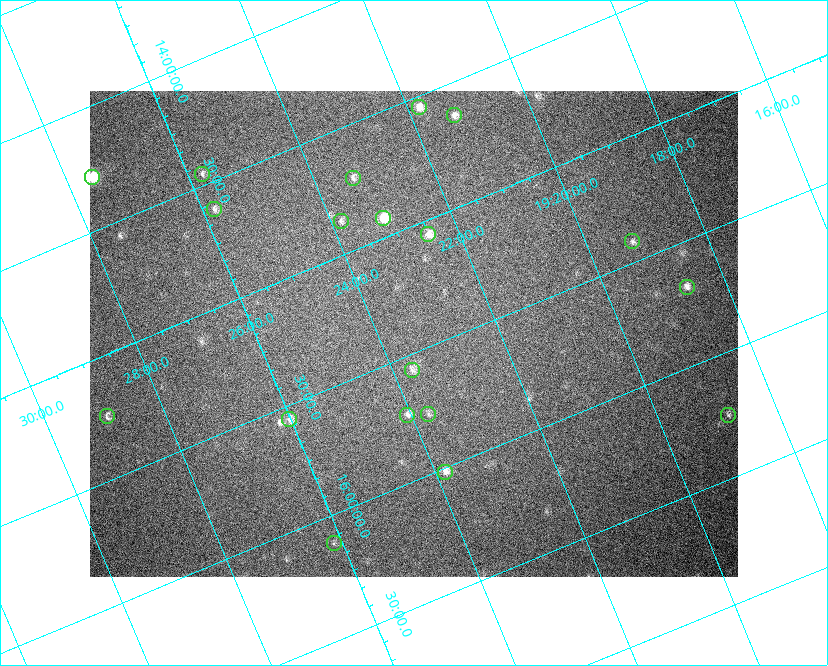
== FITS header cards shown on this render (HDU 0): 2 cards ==
NAXIS1  =                  648 / length of data axis 1
NAXIS2  =                  486 / length of data axis 2

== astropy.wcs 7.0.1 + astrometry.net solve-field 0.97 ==
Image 648 x 486 px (HDU 0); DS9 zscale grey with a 90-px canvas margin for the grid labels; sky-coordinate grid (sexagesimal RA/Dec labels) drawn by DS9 from the SOLVED WCS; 19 Tycho-2 reference stars matched to detected sources circled (green)
Header WCS: none
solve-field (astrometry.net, Tycho-2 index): SOLVED blind (the file carries no WCS)
Solved WCS: RA---TAN-SIP/DEC--TAN-SIP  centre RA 19:23:25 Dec +15:25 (290.85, +15.42 deg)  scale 15.3 arcsec/px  FOV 165.0' x 123.6'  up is -157 deg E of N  parity flipped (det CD > 0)
(file carries no celestial WCS; the grid is the blind solution)
Tycho-2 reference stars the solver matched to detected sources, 19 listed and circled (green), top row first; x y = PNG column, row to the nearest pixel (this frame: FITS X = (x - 90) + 1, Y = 486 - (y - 91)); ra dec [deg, ICRS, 3 dp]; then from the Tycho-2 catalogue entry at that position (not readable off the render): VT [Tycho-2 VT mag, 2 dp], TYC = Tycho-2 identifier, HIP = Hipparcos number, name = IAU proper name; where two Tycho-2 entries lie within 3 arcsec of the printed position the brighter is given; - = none
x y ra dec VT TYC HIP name
419 107 290.452 +14.543 7.44 1054-679-1 - -
454 115 290.323 +14.634 7.66 1054-951-1 95132 -
202 174 291.441 +14.452 8.37 1067-789-1 - -
92 177 291.891 +14.282 6.29 1067-320-1 95664 -
353 178 290.838 +14.713 8.21 1054-205-1 95303 -
214 209 291.451 +14.609 8.24 1067-445-1 95522 -
383 218 290.784 +14.921 6.67 1054-223-1 95287 -
341 221 290.960 +14.864 8.44 1054-411-1 - -
428 234 290.625 +15.059 7.77 1600-2349-1 - -
632 241 289.809 +15.416 8.37 1599-3313-1 94944 -
687 287 289.664 +15.681 7.94 1599-1947-1 94894 -
412 370 290.922 +15.560 8.69 1600-1874-1 - -
428 414 290.929 +15.760 8.70 1600-822-1 95334 -
407 415 291.017 +15.730 8.16 1600-168-1 - -
728 415 289.708 +16.250 8.60 1599-1761-1 - -
107 416 292.241 +15.243 8.16 1601-580-1 95787 -
289 419 291.504 +15.557 8.17 1600-1630-1 95542 -
445 472 290.960 +16.014 7.62 1600-1088-1 95346 -
334 543 291.536 +16.114 8.78 1600-1331-1 - -